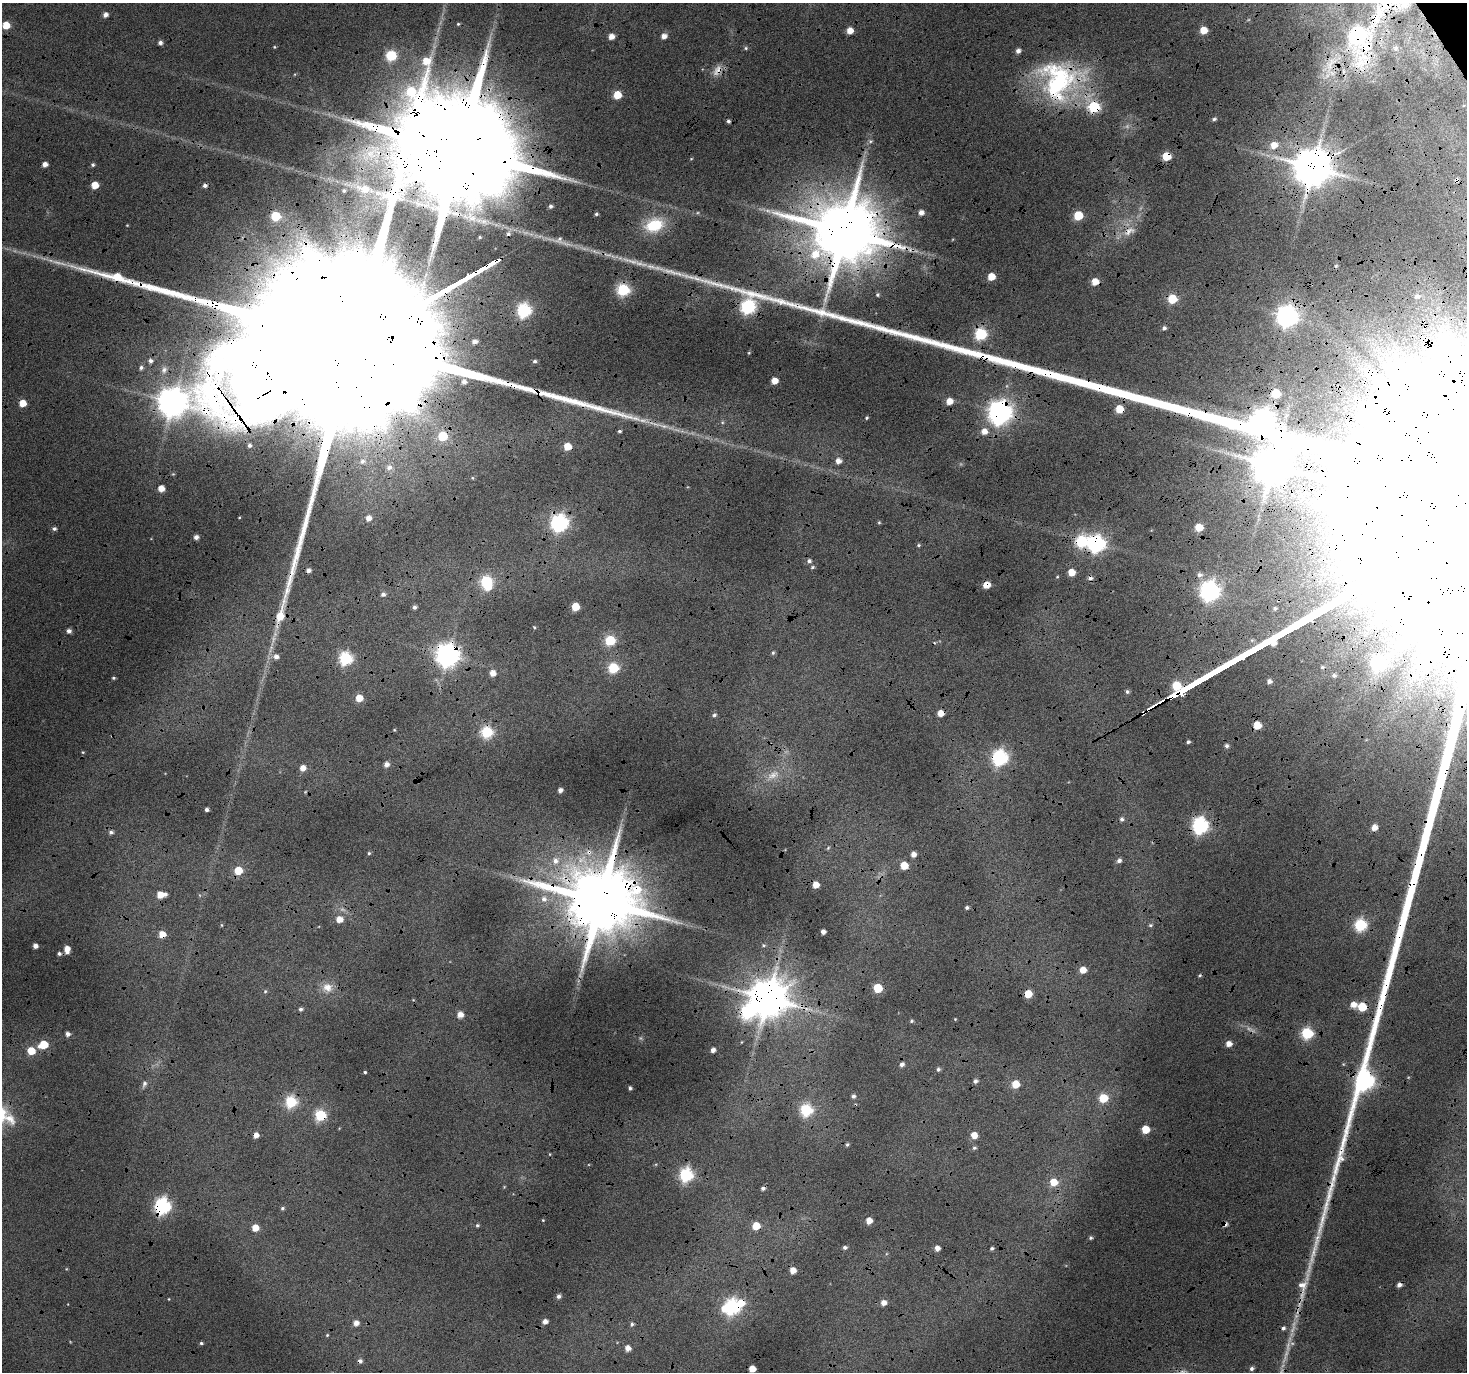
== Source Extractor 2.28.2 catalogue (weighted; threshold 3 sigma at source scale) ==
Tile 10 of 4 x 4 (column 2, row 3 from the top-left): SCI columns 1473-2937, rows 1548-2917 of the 5868 x 5773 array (HDU 1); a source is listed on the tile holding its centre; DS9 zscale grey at full resolution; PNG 1469 x 1374 px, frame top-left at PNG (2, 3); no overlay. Shown black and unused: <1% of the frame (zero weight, under 4 of 12 exposures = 1% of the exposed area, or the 3 px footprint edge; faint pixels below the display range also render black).
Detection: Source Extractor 2.28.2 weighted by HDU 2 'WHT'; one run over the whole footprint, this tile lists its part. Background 0.127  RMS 0.024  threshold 0.0971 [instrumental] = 3 sigma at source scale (4.09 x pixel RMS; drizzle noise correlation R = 1.36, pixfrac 0.8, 0.0396/0.0396 arcsec/px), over >= 5 px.
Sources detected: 238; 9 too faint to see at this stretch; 1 inside a brighter object's white glare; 13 cosmic-ray / hot-pixel residue — not listed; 5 inside a brighter listed object's ellipse — not listed separately; the other 210 listed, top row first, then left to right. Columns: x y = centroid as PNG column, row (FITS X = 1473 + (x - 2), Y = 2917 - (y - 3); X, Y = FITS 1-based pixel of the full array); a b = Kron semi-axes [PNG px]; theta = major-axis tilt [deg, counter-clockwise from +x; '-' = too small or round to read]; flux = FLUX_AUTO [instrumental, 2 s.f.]
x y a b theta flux
1390 6 169 46 55 520
105 15 5 5 - 12
458 24 4 4 - 2.8
6 25 5 5 - 50
1203 30 5 5 - 50
850 31 5 5 - 29
1357 35 21 11 -74 540
611 36 5 5 - 19
664 36 5 5 - 17
160 43 5 5 - 7.9
274 47 4 4 - 2.3
746 48 6 5 - 3.6
1018 51 5 4 - 12
391 56 6 6 - 190
717 70 17 10 56 22
1060 81 52 48 19 400
617 95 5 5 - 73
1464 105 5 3 - 2.4
1214 119 5 4 - 4.9
728 121 4 4 - 5.4
870 141 7 5 -1 4.8
1274 145 6 6 - 32
459 150 39 29 20 110000
1166 156 5 5 - 80
45 164 5 4 - 14
93 165 5 4 - 4.3
1312 167 11 10 - 8800
95 185 5 5 - 44
362 188 45 10 -16 83
551 206 4 4 - 6
921 213 5 5 - 14
596 214 4 4 - 4.6
1078 215 6 5 - 97
276 216 5 5 - 130
654 225 21 15 20 91
844 231 20 18 11 26000
1129 231 21 11 24 33
991 276 5 5 - 45
1095 282 5 5 - 40
623 289 6 6 - 320
878 295 6 6 - 4.8
1417 296 7 6 - 8.6
1172 299 5 5 - 130
524 310 6 6 - 470
1287 317 8 8 - 1600
1164 328 5 5 - 6.7
981 334 6 6 - 280
364 336 193 35 29 710000
475 342 6 5 - 13
749 353 5 4 - 2.3
150 361 6 6 - 8.7
535 361 5 4 - 4.4
141 368 7 6 - 6.8
164 370 10 8 66 11
774 381 5 5 - 34
1276 393 6 5 - 88
949 401 5 5 - 29
23 403 5 5 - 42
1119 409 5 5 - 63
1000 413 8 8 - 2200
867 418 4 4 - 3
722 422 5 4 - 3
619 431 4 3 - 4.2
984 431 6 6 - 21
442 436 7 6 - 100
249 445 6 5 - 6.9
567 446 5 5 - 46
362 461 5 4 - 4.8
838 461 6 5 - 17
389 467 7 7 - 11
472 478 4 4 - 2.4
161 488 5 5 - 28
368 518 6 6 - 21
879 522 4 4 - 2.6
559 523 7 7 - 840
1199 527 5 5 - 68
54 529 5 5 - 5.8
196 537 5 4 - 10
1082 541 7 6 - 290
1096 544 7 7 - 810
919 545 5 4 - 3.2
809 561 5 5 - 6.8
812 567 5 4 - 3.5
1071 572 5 5 - 44
1199 575 8 6 4 9.2
1057 577 4 3 - 2.1
486 581 6 6 - 250
986 585 6 5 - 38
488 587 6 5 - 28
1210 591 8 7 - 1300
383 594 5 5 - 7.6
414 607 5 4 - 6.5
575 607 5 5 - 76
534 627 4 3 - 2.5
69 631 5 5 - 9.6
610 640 6 6 - 170
773 653 6 5 - 4.3
448 655 8 8 - 2200
276 657 6 6 - 12
346 658 6 6 - 390
1378 663 8 7 - 410
613 668 6 6 - 170
493 673 5 5 - 22
1334 675 5 5 - 6.8
113 678 4 3 - 3.4
1269 681 5 5 - 10
1127 692 5 5 - 5.3
359 698 5 5 - 44
940 713 5 5 - 26
714 715 6 5 - 5.2
1257 725 5 5 - 50
394 730 4 3 - 2.1
487 732 6 6 - 260
1188 742 4 3 - 4.7
1227 746 5 5 - 7.1
83 752 4 4 - 2.5
1000 758 7 7 - 630
386 764 6 5 - 13
303 768 5 5 - 24
773 775 23 11 31 37
560 790 4 4 - 11
206 810 3 3 - 6.4
1122 819 6 5 - 6.4
1200 825 7 7 - 760
1374 827 5 5 - 21
111 832 6 5 - 6.2
828 848 6 4 45 3.2
589 852 10 9 - 17
369 853 4 4 - 3.2
913 854 5 4 - 14
1119 860 5 5 - 8.5
555 861 10 9 - 19
904 865 5 5 - 51
238 870 5 5 - 66
816 885 5 5 - 31
161 894 8 5 4 40
544 899 9 8 - 15
600 901 21 18 7 32000
967 908 4 4 - 5.3
339 919 6 5 - 26
222 925 5 3 - 2.3
1150 925 6 4 16 3.5
1360 925 6 6 - 290
823 932 4 4 - 12
162 934 5 5 - 36
35 946 4 4 - 13
67 949 7 5 -89 25
59 954 4 4 - 5.2
1083 970 5 5 - 30
327 987 16 13 -1 29
878 988 5 5 - 99
265 991 6 5 - 3.5
1028 994 5 5 - 57
767 998 12 11 - 8700
1353 1004 6 5 - 21
1362 1007 6 5 - 110
301 1009 5 5 - 6
460 1015 6 5 - 20
911 1021 5 4 - 3.4
1307 1033 6 6 - 260
68 1034 5 4 - 9.4
1229 1044 5 5 - 20
44 1045 7 5 19 62
713 1050 4 4 - 12
31 1051 5 5 - 62
902 1064 6 5 - 8.9
1343 1064 5 4 - 2.1
938 1069 5 4 - 5.2
365 1072 4 3 - 2.9
975 1081 5 4 - 7.2
144 1084 11 6 74 7.6
1015 1084 5 5 - 60
630 1088 4 3 - 5.1
1103 1098 5 5 - 95
291 1102 6 6 - 240
806 1110 6 6 - 300
320 1115 6 6 - 230
1145 1129 5 5 - 67
256 1135 5 4 - 19
974 1135 5 5 - 31
847 1144 5 4 - 3.9
974 1148 6 5 - 4.5
686 1175 6 6 - 430
1054 1182 5 5 - 50
162 1206 7 7 - 710
282 1208 5 4 - 3.8
543 1220 3 3 - 1.8
869 1221 5 5 - 29
477 1225 5 4 - 3.8
756 1226 5 5 - 66
255 1228 5 5 - 29
1091 1238 4 4 - 4.4
845 1247 4 4 - 6
937 1248 4 4 - 16
992 1248 4 3 - 4.1
793 1270 5 5 - 26
559 1296 5 4 - 8.7
169 1299 4 2 - 1.6
741 1303 7 7 - 39
883 1303 5 5 - 17
732 1306 7 6 - 580
724 1309 7 6 - 25
545 1321 5 4 - 14
356 1323 5 5 - 16
632 1324 5 5 - 4.8
327 1335 4 4 - 2.5
201 1343 5 4 - 4
628 1348 5 5 - 19
1252 1368 4 4 - 5.7
752 1369 5 5 - 32
Overlapping masked pixels (flux is a lower limit): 43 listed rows (the first 20) at x y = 1390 6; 1357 35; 717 70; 1060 81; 459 150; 1166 156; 1312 167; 844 231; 1129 231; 1095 282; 1172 299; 1287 317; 981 334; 364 336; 1276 393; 23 403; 1119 409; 1000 413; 442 436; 567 446
Isophote crosses this tile's border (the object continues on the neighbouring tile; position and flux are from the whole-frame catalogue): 3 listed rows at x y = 1390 6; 1357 35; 364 336
Unlisted compact peaks at least as high as the median listed source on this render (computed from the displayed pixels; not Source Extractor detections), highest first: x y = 1349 1119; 10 1118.